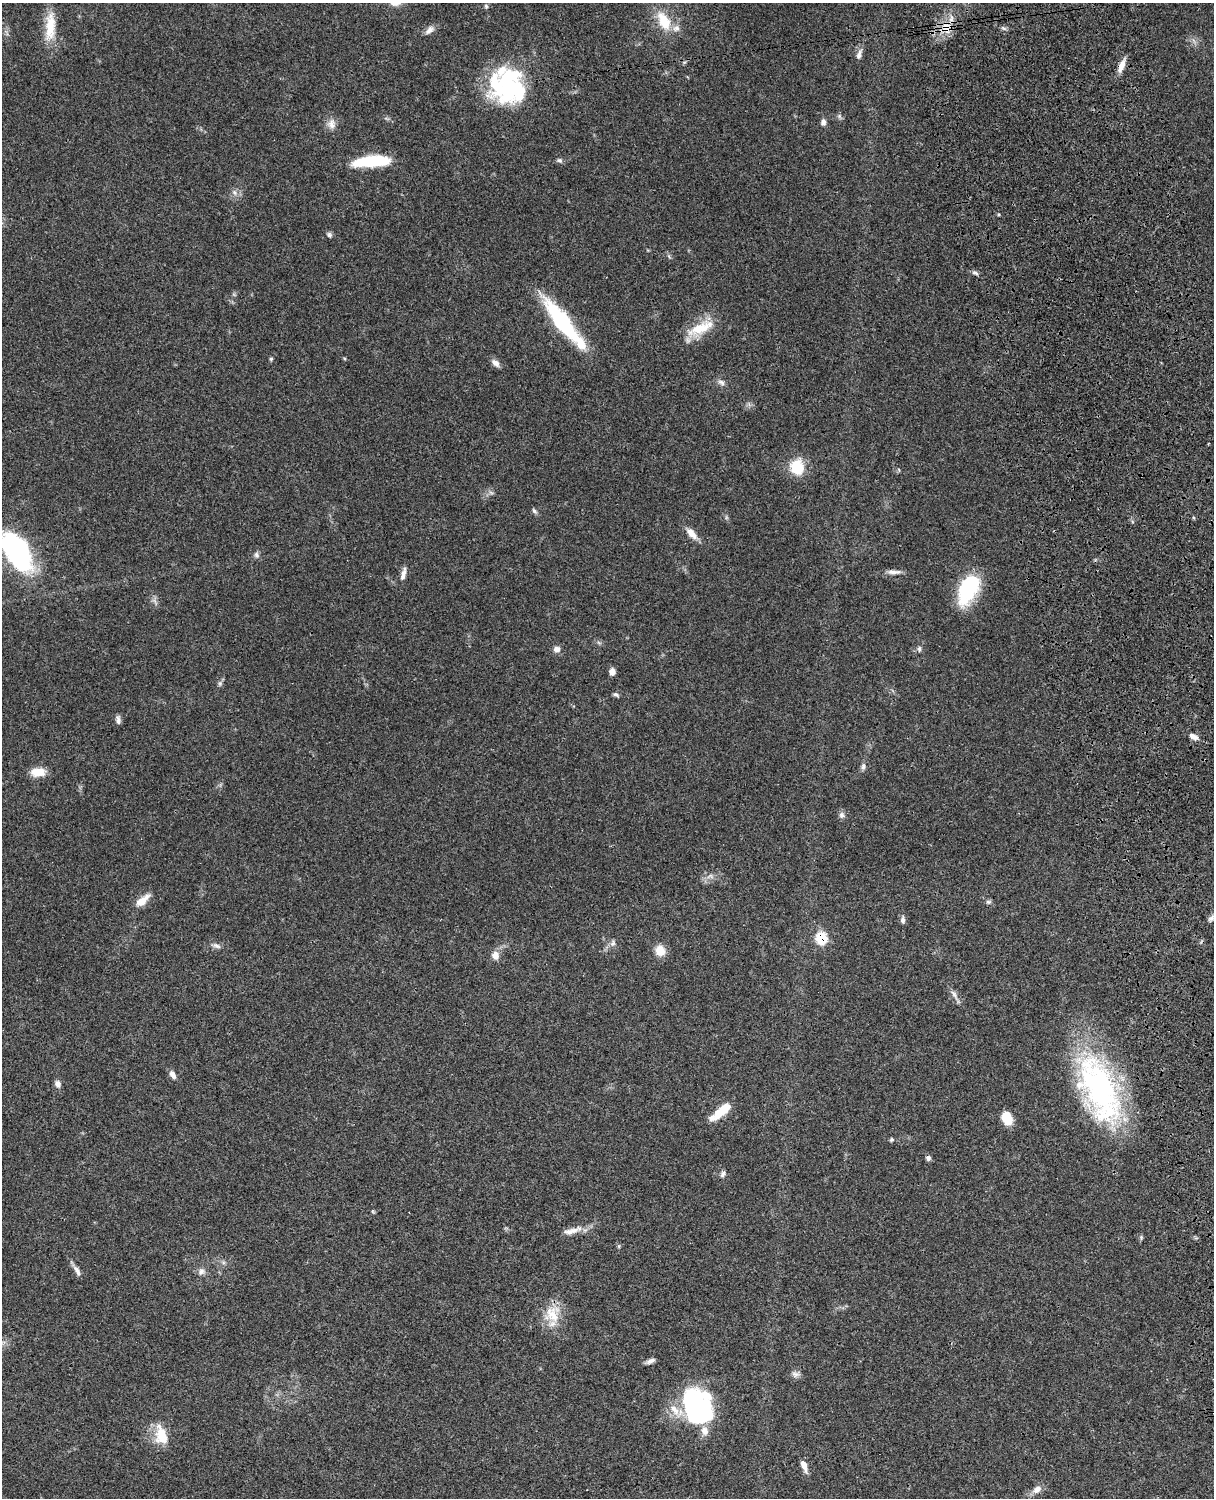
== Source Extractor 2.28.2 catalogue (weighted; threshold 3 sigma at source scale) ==
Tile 6 of 4 x 3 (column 2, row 2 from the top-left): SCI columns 1334-2545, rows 1771-3266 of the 5086 x 4925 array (HDU 1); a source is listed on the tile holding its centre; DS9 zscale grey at full resolution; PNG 1216 x 1500 px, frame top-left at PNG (2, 3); no overlay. Shown black and unused: <1% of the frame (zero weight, under 3 of 4 exposures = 6% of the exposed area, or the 3 px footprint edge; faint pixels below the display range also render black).
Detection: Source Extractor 2.28.2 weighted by HDU 2 'WHT'; one run over the whole footprint, this tile lists its part. Background 0.0982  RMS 0.0063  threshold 0.0284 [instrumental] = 3 sigma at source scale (4.5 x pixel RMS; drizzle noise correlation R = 1.50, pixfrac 1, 0.05/0.05 arcsec/px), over >= 5 px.
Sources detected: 84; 1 too faint to see at this stretch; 5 inside a brighter object's white glare — not listed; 5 inside a brighter listed object's ellipse — not listed separately; the other 73 listed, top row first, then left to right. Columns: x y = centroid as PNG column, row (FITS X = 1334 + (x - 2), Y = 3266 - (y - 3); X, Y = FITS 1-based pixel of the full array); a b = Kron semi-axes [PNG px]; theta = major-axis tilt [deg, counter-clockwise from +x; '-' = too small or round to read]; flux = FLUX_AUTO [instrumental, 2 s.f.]
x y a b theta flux
486 6 5 5 - 1
664 21 26 14 -63 17
50 27 41 13 87 17
946 28 18 14 -74 11
430 30 13 8 43 3.4
931 33 6 4 -19 1.1
859 55 14 7 74 3.1
1121 66 17 7 68 5.6
508 85 53 34 83 65
839 116 7 4 -89 1.2
823 122 8 6 85 2.3
332 124 14 11 -84 4.9
560 160 8 6 -37 1.5
371 161 36 10 5 36
235 192 9 6 -56 2.3
329 235 7 6 - 1.5
975 273 10 5 -18 1.7
561 321 45 13 -53 70
701 328 38 14 27 19
344 358 5 3 - 0.66
271 359 5 4 - 0.86
495 363 12 7 -42 3.1
721 382 10 7 -26 2.4
797 467 17 14 -82 19
899 470 6 3 -72 0.64
534 511 9 5 -52 1.4
692 534 18 8 -46 5.8
16 551 46 24 -57 91
256 555 9 7 -64 1.9
894 572 18 6 -2 3.5
403 574 17 6 76 3.6
968 589 31 17 62 50
154 601 13 3 -49 1.5
557 649 9 8 - 2.9
919 649 8 5 82 1.5
612 671 7 6 - 3.3
616 695 8 4 -26 1.4
118 720 10 5 -81 2.2
1193 736 13 7 -27 3.5
863 767 8 5 79 1.8
38 772 17 10 4 9.3
842 815 9 7 -88 2.1
710 876 10 7 2 2.9
142 900 21 9 41 7.4
988 902 8 5 13 1.3
1211 918 11 5 36 1.8
903 920 9 5 -89 2.1
821 938 7 6 - 35
613 943 9 7 65 2.1
216 946 13 6 -20 2.4
660 951 12 11 - 8
495 955 10 9 - 5.1
954 995 16 5 -56 3.1
173 1075 11 6 -59 3.1
58 1084 9 7 -63 2.7
1099 1089 86 39 -68 150
719 1113 24 9 37 14
1007 1118 14 10 -70 10
891 1140 6 5 - 1
928 1158 6 6 - 1.7
723 1174 9 6 64 1.7
373 1212 6 4 -20 0.68
572 1231 31 8 15 6.8
619 1246 6 4 72 0.71
77 1271 16 6 -61 3.1
201 1271 10 9 - 3
552 1314 26 21 65 16
650 1361 12 5 24 2.4
795 1374 10 9 - 2.7
694 1409 52 23 -73 62
161 1435 26 15 -76 15
804 1466 14 6 -70 5
1037 1489 13 8 43 4.3
Overlapping masked pixels (flux is a lower limit): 4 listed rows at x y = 946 28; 931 33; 821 938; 1099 1089
Isophote crosses this tile's border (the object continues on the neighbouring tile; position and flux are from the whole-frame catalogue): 1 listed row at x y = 16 551